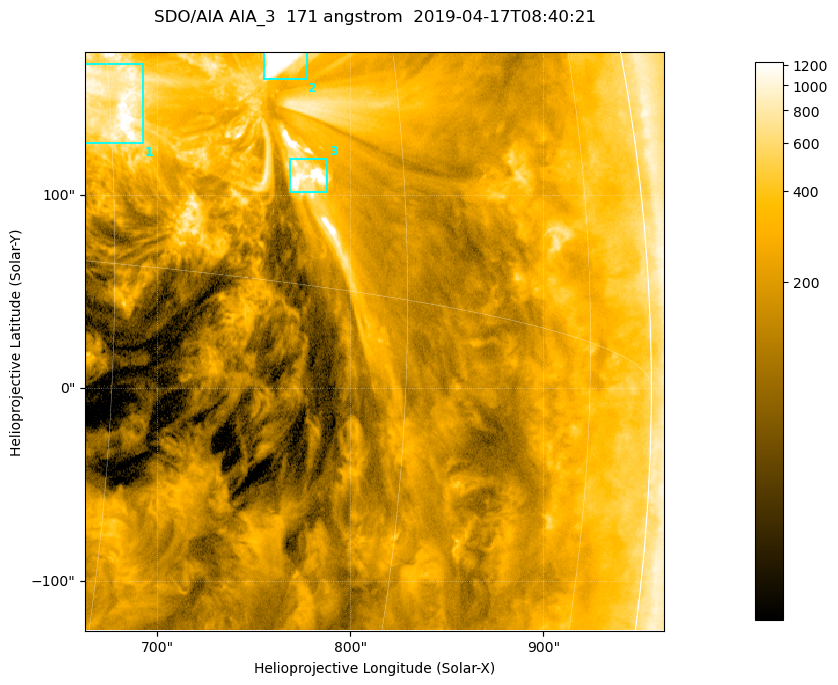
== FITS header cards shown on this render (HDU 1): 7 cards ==
TELESCOP= 'SDO/AIA '           / For AIA: SDO/AIA
INSTRUME= 'AIA_3   '           / For AIA: AIA_ATA1, AIA_ATA2, AIA_ATA3 or AIA_AT
WAVELNTH=                  171 / [angstrom] Wavelength
WAVEUNIT= 'angstrom'           / Wavelength unit: angstrom
DATE-OBS= '2019-04-17T08:40:21.346' / [ISO] Date when observation started; ISO 8
CTYPE1  = 'HPLN-TAN'           / CTYPE1; Typically HPLN
CTYPE2  = 'HPLT-TAN'           / CTYPE2; Typically HPLT

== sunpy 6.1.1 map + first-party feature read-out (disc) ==
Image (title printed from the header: SDO/AIA AIA_3  171 angstrom  2019-04-17T08:40:21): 500 x 500 px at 0.599 arcsec/px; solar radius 956 arcsec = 1595 px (partial field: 3.0% of the solar disc is inside the frame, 96% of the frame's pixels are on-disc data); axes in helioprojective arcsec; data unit not stated in the header (colour bar unlabelled)
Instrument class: DISC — disc imager (sunpy class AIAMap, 171 A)
Bright regions (active regions / flare kernels): reference = the on-disc median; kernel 5 px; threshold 5 sigma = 568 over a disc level ~192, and >= 1.15x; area >= 250 px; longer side >= 6 px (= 3.6 arcsec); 3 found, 3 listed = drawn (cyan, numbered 1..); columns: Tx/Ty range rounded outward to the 2 arcsec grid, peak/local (2 s.f.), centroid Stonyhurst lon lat
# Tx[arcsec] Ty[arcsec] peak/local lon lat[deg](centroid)
1 662..694 126..168 8.9 +45 +5
2 754..778 160..174 14 +53 +7
3 768..788 100..120 11 +54 +3
Off-limb structures (1.02-1.3 R_sun): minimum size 125 px: none found